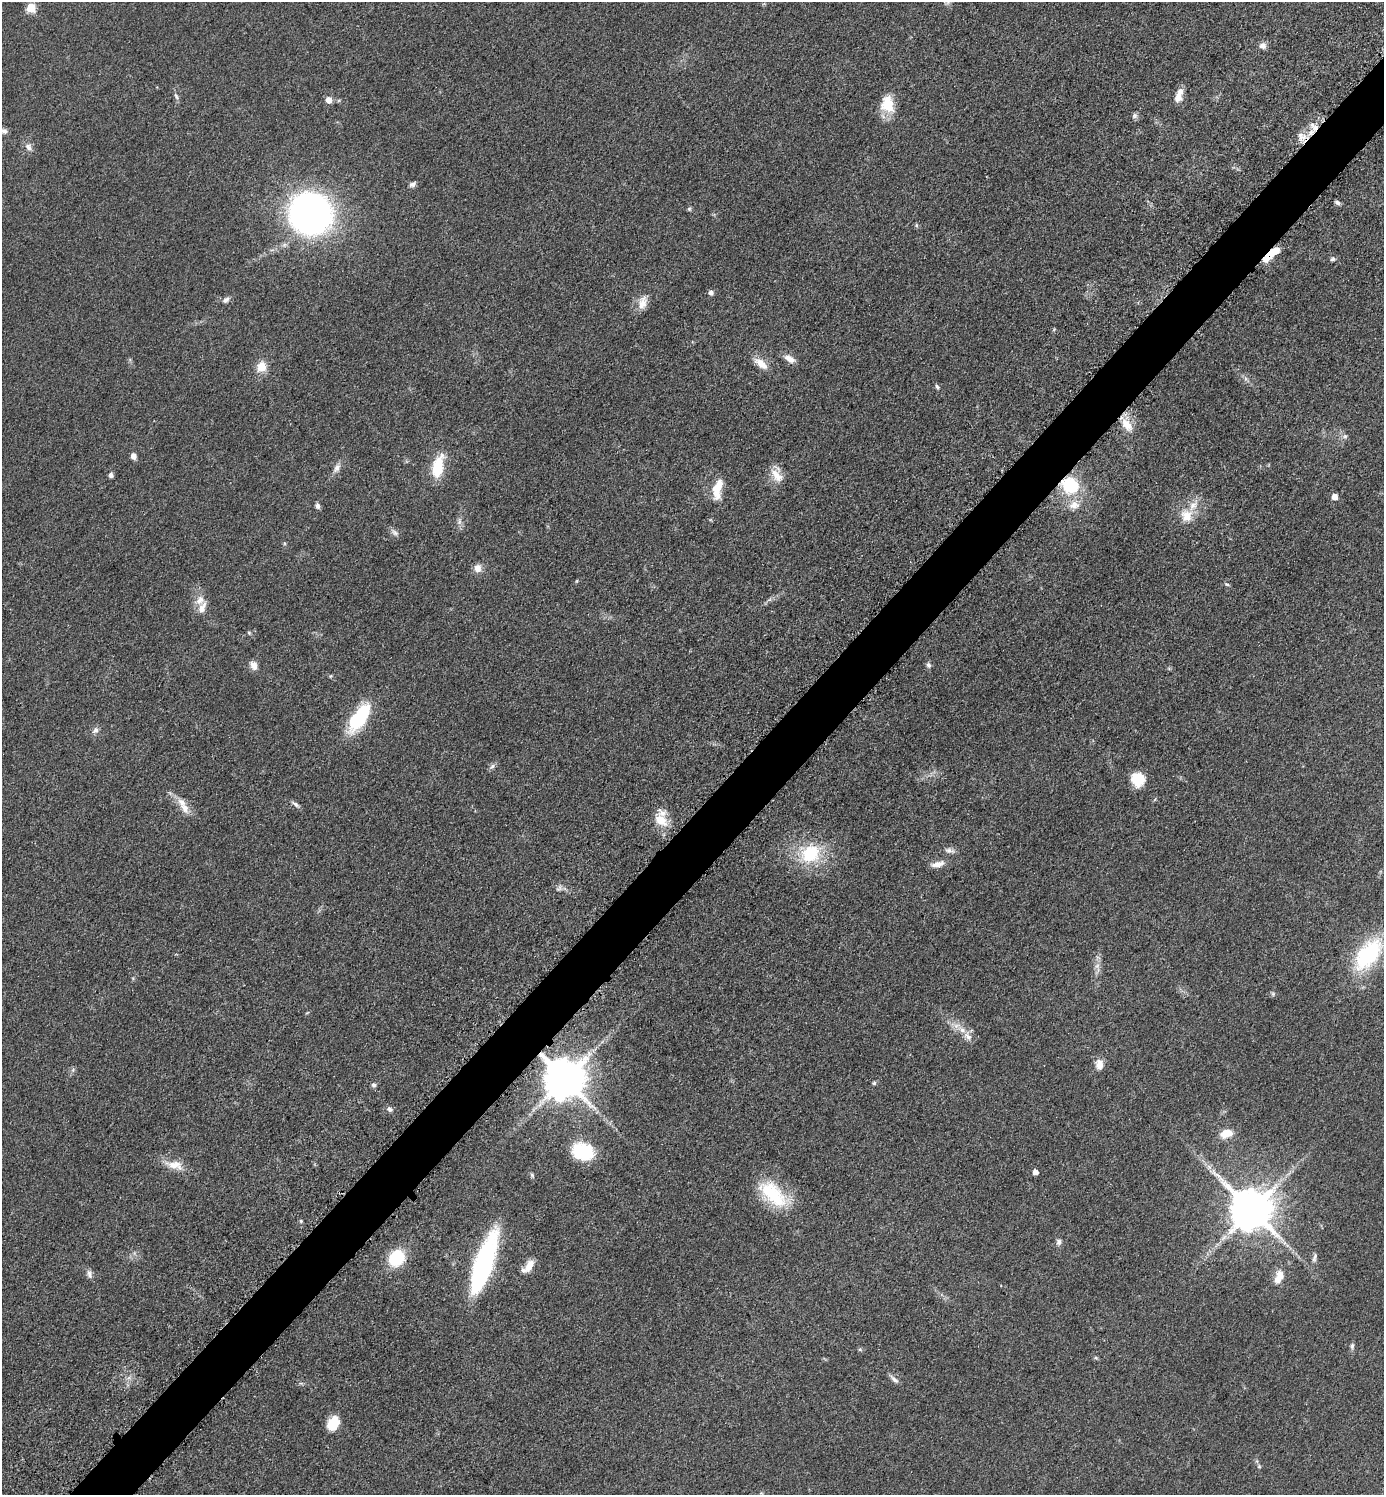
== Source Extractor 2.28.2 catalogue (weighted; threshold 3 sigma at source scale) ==
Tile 7 of 4 x 4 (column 3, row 2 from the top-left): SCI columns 2973-4354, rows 3006-4498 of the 6049 x 6048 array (HDU 1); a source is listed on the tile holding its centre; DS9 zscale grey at full resolution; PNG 1386 x 1497 px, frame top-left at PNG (2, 2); no overlay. Shown black and unused: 4% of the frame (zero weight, under 3 of 5 exposures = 4% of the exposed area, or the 3 px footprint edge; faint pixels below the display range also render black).
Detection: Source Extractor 2.28.2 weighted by HDU 2 'WHT'; one run over the whole footprint, this tile lists its part. Background 0.05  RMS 0.0054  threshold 0.0244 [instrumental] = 3 sigma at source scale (4.5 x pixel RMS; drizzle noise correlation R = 1.50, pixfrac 1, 0.05/0.05 arcsec/px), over >= 5 px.
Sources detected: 97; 2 too faint to see at this stretch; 2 inside a brighter object's white glare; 1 cosmic-ray / hot-pixel residue — not listed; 5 inside a brighter listed object's ellipse — not listed separately; the other 87 listed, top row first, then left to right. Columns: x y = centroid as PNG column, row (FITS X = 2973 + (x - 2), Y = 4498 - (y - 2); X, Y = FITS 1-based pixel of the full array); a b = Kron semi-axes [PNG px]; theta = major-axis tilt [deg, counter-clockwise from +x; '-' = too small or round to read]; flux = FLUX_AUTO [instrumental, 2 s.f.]
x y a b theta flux
31 8 5 5 - 24
1263 46 9 8 - 2.5
1179 95 17 7 74 5.3
176 96 11 4 -64 1.3
329 100 5 5 - 6.2
887 104 22 16 -83 13
1135 116 8 7 - 1.4
4 131 8 7 - 2
1301 137 15 9 -63 4.6
28 147 11 7 -49 2.5
412 184 8 6 22 1.9
1337 202 8 5 -29 1.4
689 209 6 6 - 0.84
310 213 27 26 - 320
916 225 6 4 -49 0.78
1271 254 20 6 40 14
1333 259 6 5 - 1.3
711 292 5 5 - 2.4
226 300 10 6 42 1.9
642 303 18 10 77 5.7
789 359 14 8 -30 4.4
761 364 19 9 -39 6.5
261 366 11 10 - 7.7
937 386 7 4 -62 0.96
1127 425 20 11 -52 8.1
1345 436 7 6 - 1.4
133 456 6 5 - 3.1
438 466 28 12 77 17
337 468 12 8 63 3
111 475 6 6 - 1.5
777 476 21 12 -51 7.1
1070 485 17 15 -43 28
717 488 24 11 59 9.3
1335 497 5 5 - 5.6
1074 505 16 12 5 6.8
318 506 7 5 -77 1.7
1187 516 16 14 -70 8.9
395 532 11 6 -45 2.1
284 543 6 4 -72 0.67
478 568 10 9 - 4.1
1227 584 7 5 -20 0.85
200 600 15 10 57 5.1
249 633 5 5 - 0.71
253 665 11 8 -62 3.4
929 665 8 6 -84 1.6
330 676 5 3 - 0.57
359 719 41 15 62 35
95 730 9 7 55 2.1
492 766 10 6 45 1.6
1138 779 15 14 - 12
295 804 12 4 -35 1.7
185 808 17 10 -60 6
661 820 20 12 -34 9.7
949 850 13 7 -9 2.5
810 854 24 21 36 29
938 864 18 7 12 4.2
559 888 10 5 27 1.6
1368 954 41 22 51 49
1273 994 6 5 - 0.98
962 1030 13 7 -35 4.6
1099 1064 13 9 88 4.7
565 1079 11 11 - 2200
874 1083 5 5 - 0.88
373 1085 6 6 - 1.3
389 1109 8 6 -48 1.5
1226 1133 14 9 19 7.9
583 1152 18 13 -19 38
174 1165 25 11 -13 7.7
1209 1167 7 4 -72 1.5
1035 1172 4 4 - 4.1
532 1175 6 5 - 0.92
774 1196 40 24 -54 29
1252 1210 12 11 - 2200
301 1221 5 5 - 0.69
1059 1242 8 7 - 1.9
1315 1256 10 5 68 1.7
396 1258 19 16 51 21
484 1262 54 15 72 100
528 1266 20 9 50 6.5
89 1274 12 6 -76 2
1279 1276 20 10 67 7.2
1352 1346 8 5 80 1.3
860 1349 5 5 - 0.85
1096 1358 6 4 -18 0.71
894 1379 14 5 -40 2.2
333 1424 16 11 63 12
1259 1466 5 5 - 0.76
Overlapping masked pixels (flux is a lower limit): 4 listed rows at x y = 1301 137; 1271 254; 1070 485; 565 1079
Isophote crosses this tile's border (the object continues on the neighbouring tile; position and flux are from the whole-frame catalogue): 1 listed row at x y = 4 131